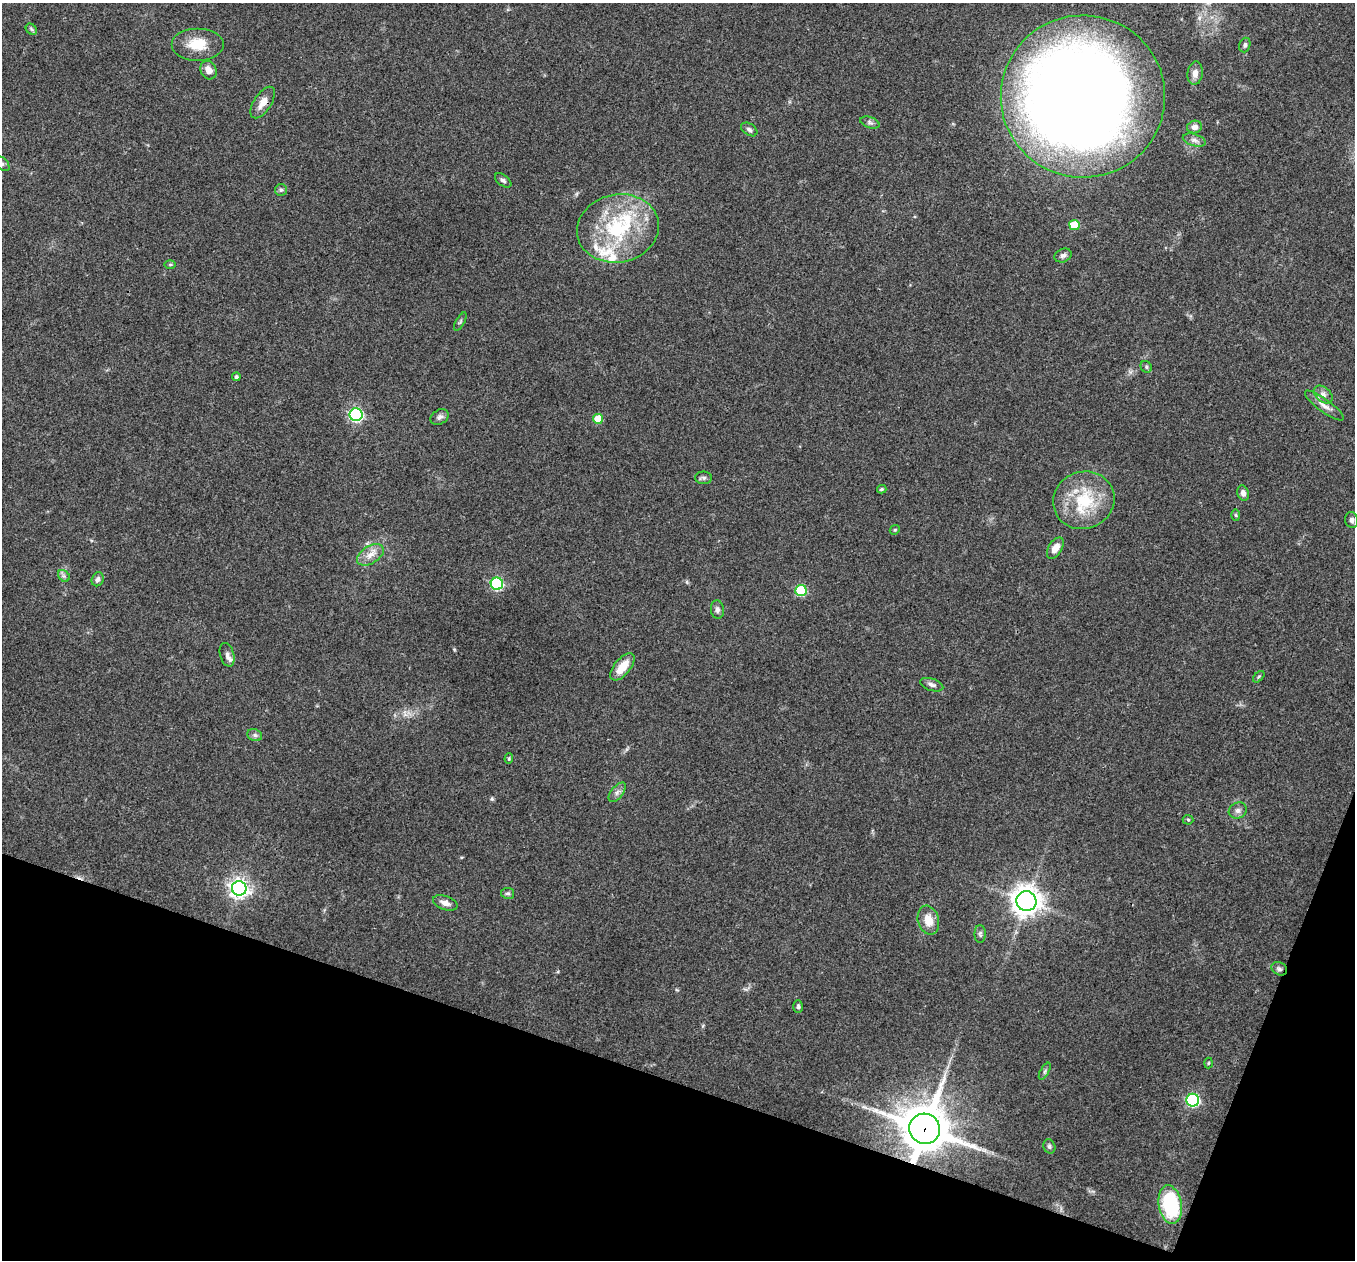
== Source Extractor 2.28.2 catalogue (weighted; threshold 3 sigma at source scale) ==
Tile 15 of 4 x 4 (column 3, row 4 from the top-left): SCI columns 2708-4060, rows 135-1392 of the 5418 x 5431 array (HDU 1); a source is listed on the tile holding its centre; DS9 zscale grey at full resolution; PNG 1357 x 1262 px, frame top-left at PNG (2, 3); each listed source drawn as its Kron ellipse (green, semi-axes under 4 px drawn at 4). Shown black and unused: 17% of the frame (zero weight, under 3 of 4 exposures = <1% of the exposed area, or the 3 px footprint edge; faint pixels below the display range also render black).
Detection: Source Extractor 2.28.2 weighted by HDU 2 'WHT'; one run over the whole footprint, this tile lists its part. Background 0.079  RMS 0.0058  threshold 0.0261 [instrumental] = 3 sigma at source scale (4.5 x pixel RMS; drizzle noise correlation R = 1.50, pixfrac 1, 0.05/0.05 arcsec/px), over >= 5 px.
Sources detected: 70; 1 inside a brighter object's white glare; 1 cosmic-ray / hot-pixel residue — neither listed nor drawn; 5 inside a brighter listed object's ellipse — not listed separately; the other 63 listed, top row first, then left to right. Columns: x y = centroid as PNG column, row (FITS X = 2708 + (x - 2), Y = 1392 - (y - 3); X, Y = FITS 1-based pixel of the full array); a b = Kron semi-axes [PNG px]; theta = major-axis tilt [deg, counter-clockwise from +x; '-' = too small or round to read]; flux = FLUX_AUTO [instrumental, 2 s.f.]
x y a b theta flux
31 29 6 4 -47 0.98
197 44 26 16 0 13
1245 45 7 5 71 1.3
208 70 9 7 -65 4.5
1195 73 12 7 82 3.6
1083 96 82 81 - 1000
263 103 18 8 57 5.5
870 123 10 5 -19 1.6
1194 127 7 6 - 2.8
749 129 9 5 -34 1.6
1194 140 12 6 -16 2.3
2 163 9 5 -44 1.5
503 180 9 5 -37 1.5
281 190 6 6 - 1.1
1074 225 5 5 - 16
618 228 41 34 11 56
1063 255 9 6 23 1.8
170 265 5 3 - 0.63
460 322 10 3 61 0.95
1146 367 6 5 - 1.1
236 377 4 4 - 1.1
1323 395 11 7 -42 3
1324 405 23 6 -36 4.7
356 415 6 6 - 98
440 417 10 7 30 2.2
598 419 5 5 - 12
704 478 8 6 -1 1.4
882 489 5 3 - 0.92
1243 493 8 5 -71 2.3
1084 500 31 28 21 32
1236 515 6 4 -88 0.66
1352 520 8 6 -78 1.8
895 530 5 4 - 0.74
1055 548 12 6 59 5.6
370 555 15 8 32 5.2
64 576 7 5 -45 1.4
98 579 7 5 67 1.9
497 584 6 6 - 59
801 590 5 5 - 37
717 609 9 6 -83 2
227 655 12 7 -74 2.2
622 667 16 8 50 10
1259 677 7 4 45 0.84
932 685 12 6 -18 2.4
255 735 7 6 - 1.5
509 759 5 4 - 0.85
617 792 11 6 52 2.2
1238 811 9 7 28 2.3
1188 820 5 5 - 0.79
239 888 7 7 - 290
508 893 6 5 - 1.2
1026 901 10 10 - 660
445 903 13 7 -18 3.5
928 920 15 10 -74 8.1
980 934 9 5 -89 1.4
1279 969 8 6 -28 1.7
798 1007 6 5 - 1.3
1208 1063 5 3 - 0.56
1045 1071 9 4 61 1.3
1193 1100 6 6 - 78
925 1129 15 15 - 2600
1049 1146 7 6 - 1.4
1170 1205 19 11 -80 49
Overlapping masked pixels (flux is a lower limit): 2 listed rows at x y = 1279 969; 925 1129
Isophote crosses this tile's border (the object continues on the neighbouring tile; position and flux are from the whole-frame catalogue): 1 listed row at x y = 2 163